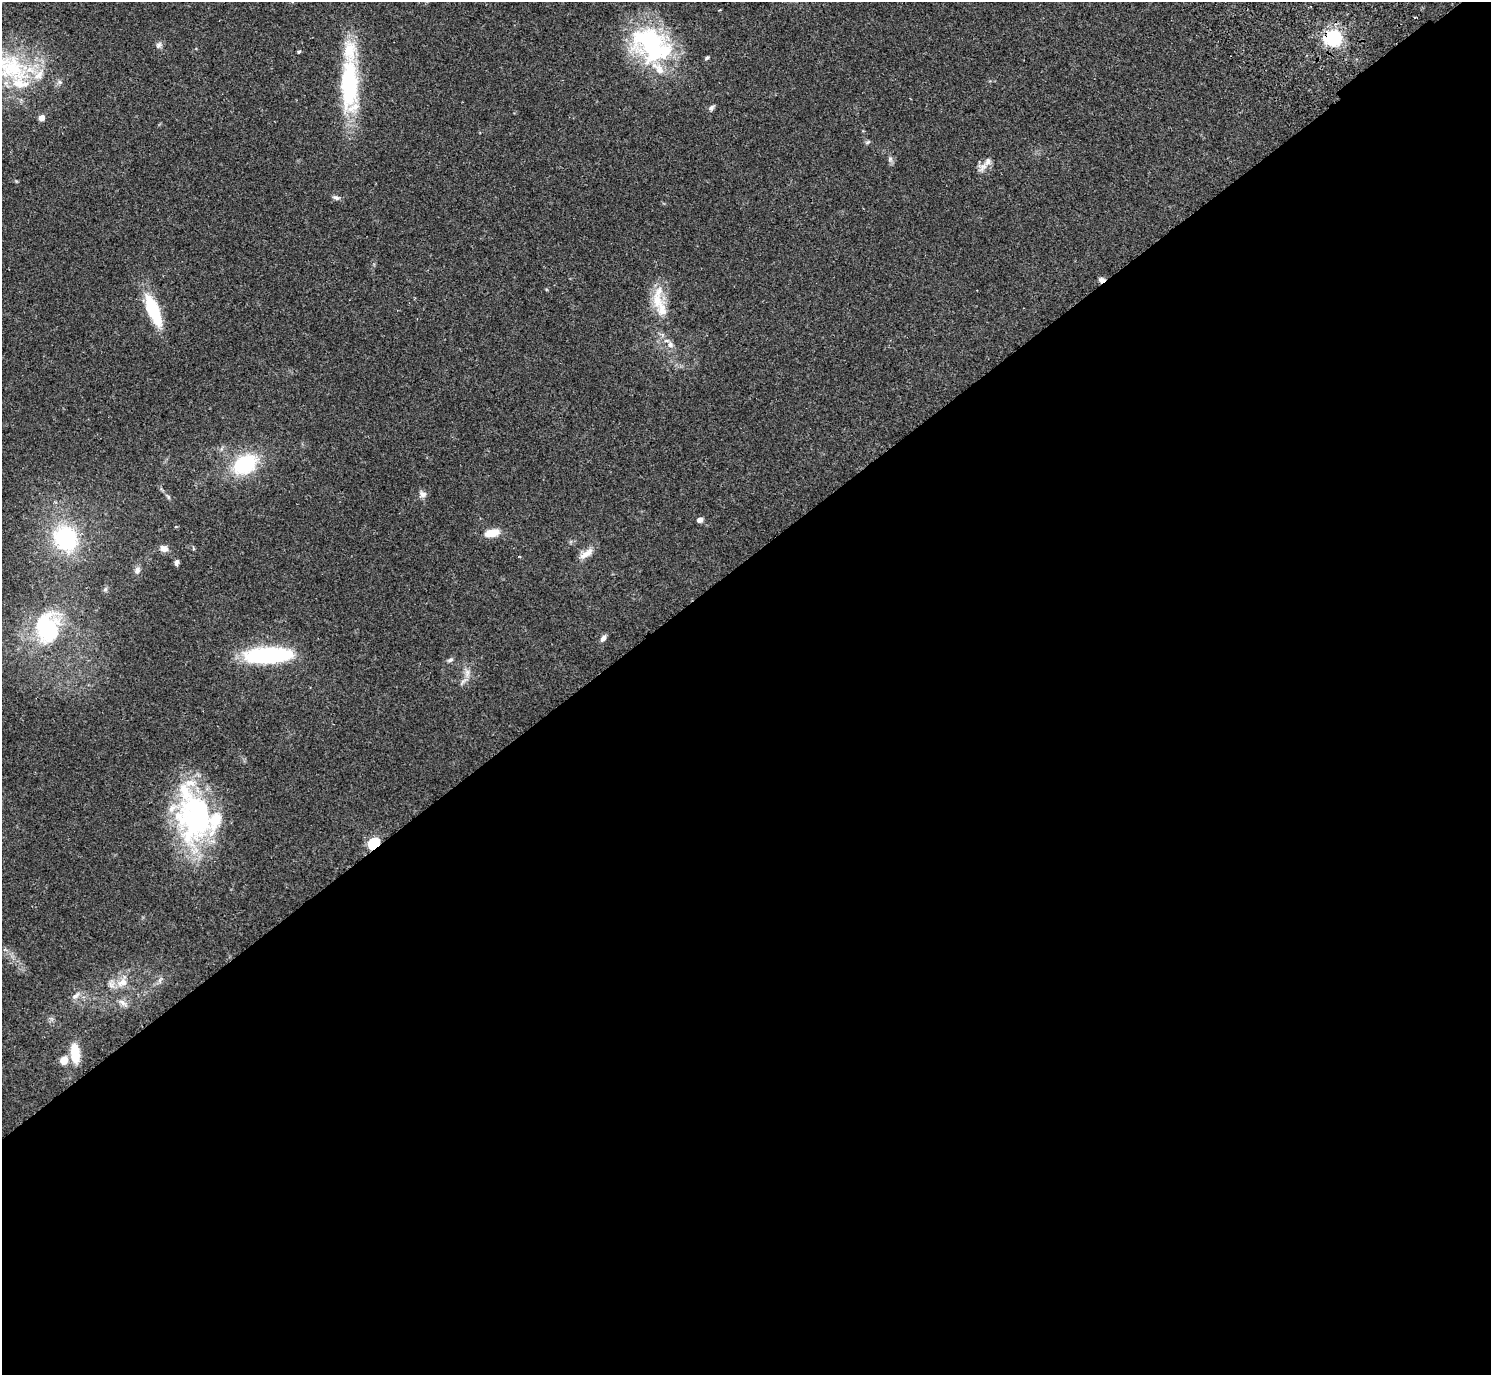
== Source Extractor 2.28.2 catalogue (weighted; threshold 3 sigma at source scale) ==
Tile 15 of 4 x 4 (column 3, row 4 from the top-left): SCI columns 3024-4512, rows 202-1574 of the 6050 x 6033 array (HDU 1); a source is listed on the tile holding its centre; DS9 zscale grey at full resolution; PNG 1493 x 1377 px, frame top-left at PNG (2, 2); no overlay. Shown black and unused: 59% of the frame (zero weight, under 2 of 3 exposures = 3% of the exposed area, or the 3 px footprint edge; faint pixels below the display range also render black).
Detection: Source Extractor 2.28.2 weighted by HDU 2 'WHT'; one run over the whole footprint, this tile lists its part. Background 0.108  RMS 0.0067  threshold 0.03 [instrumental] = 3 sigma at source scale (4.5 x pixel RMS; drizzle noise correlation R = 1.50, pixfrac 1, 0.05/0.05 arcsec/px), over >= 5 px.
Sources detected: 51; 1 inside a brighter object's white glare — not listed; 10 inside a brighter listed object's ellipse — not listed separately; the other 40 listed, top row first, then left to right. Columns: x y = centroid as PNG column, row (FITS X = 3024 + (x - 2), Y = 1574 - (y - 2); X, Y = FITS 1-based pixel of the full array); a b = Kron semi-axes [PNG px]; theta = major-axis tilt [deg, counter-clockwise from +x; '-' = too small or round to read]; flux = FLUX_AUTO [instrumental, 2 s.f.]
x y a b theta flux
1333 38 7 6 - 240
158 45 9 6 51 2
652 45 51 41 -42 87
299 52 5 4 - 0.81
707 58 6 4 49 0.99
12 69 54 39 -2 75
349 83 62 19 89 73
711 108 8 5 47 1.8
41 118 5 5 - 5.5
867 142 7 4 20 1.1
890 159 7 5 48 1.5
983 167 15 8 51 4.5
336 198 10 6 -18 1.9
1102 280 8 6 -8 2.3
657 300 40 13 84 18
153 309 33 14 -63 31
670 345 9 8 - 3.1
245 464 24 16 30 49
423 494 10 8 -24 2.9
168 497 6 4 -72 0.94
700 520 5 4 - 4
492 533 15 8 12 10
65 538 28 23 -58 65
164 549 11 8 -22 3.4
586 554 23 8 35 5.8
176 562 7 5 76 1.9
137 570 10 8 78 2.5
105 589 7 5 45 1.3
47 628 35 27 84 64
603 638 9 5 56 2.7
268 655 50 16 3 72
450 660 9 5 19 1.5
467 673 12 7 -89 3.9
196 816 69 41 -74 130
374 844 6 5 - 79
122 982 18 11 22 8.4
75 996 13 6 40 3
123 1002 13 6 -31 3.2
75 1053 22 10 -84 14
64 1060 8 7 - 8.5
Overlapping masked pixels (flux is a lower limit): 3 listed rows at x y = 1333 38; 1102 280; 374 844
Isophote crosses this tile's border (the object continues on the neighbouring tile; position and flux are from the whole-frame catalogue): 1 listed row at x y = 12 69